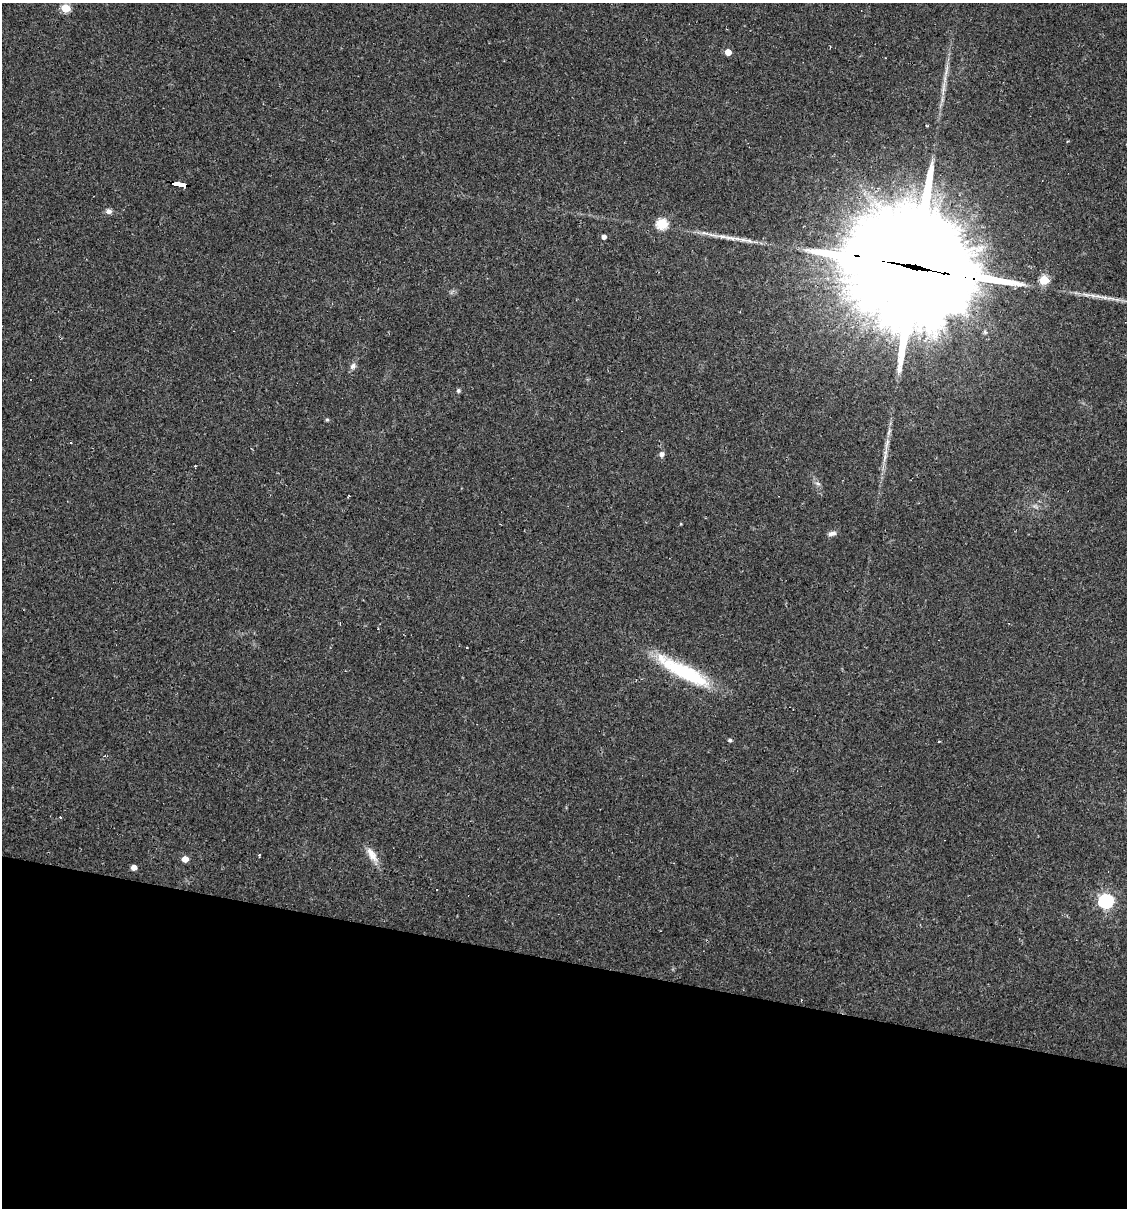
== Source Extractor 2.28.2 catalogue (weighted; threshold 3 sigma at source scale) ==
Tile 15 of 4 x 4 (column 3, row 4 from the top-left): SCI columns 2364-3488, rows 1-1206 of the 4843 x 4822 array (HDU 1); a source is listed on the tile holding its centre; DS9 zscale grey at full resolution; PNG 1129 x 1210 px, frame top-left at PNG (2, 3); no overlay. Shown black and unused: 20% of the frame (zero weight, under 2 of 3 exposures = <1% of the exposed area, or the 3 px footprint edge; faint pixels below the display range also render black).
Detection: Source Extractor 2.28.2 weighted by HDU 2 'WHT'; one run over the whole footprint, this tile lists its part. Background 0.0907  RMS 0.006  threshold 0.0272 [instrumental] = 3 sigma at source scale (4.5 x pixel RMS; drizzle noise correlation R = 1.50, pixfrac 1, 0.05/0.05 arcsec/px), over >= 5 px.
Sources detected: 36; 6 cosmic-ray / hot-pixel residue — not listed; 1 inside a brighter listed object's ellipse — not listed separately; the other 29 listed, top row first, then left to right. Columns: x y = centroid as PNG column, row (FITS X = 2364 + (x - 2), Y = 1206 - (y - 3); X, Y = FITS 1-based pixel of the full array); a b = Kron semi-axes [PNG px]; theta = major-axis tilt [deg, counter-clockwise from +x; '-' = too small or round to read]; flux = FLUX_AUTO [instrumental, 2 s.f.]
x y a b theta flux
65 8 5 5 - 27
728 52 5 4 - 8.6
944 87 18 5 87 3.8
1068 141 4 3 - 0.5
180 185 13 3 -10 90
109 211 8 7 - 2.2
662 224 6 5 - 46
604 237 4 4 - 3.1
730 238 25 6 -8 6.6
914 267 66 38 -12 17000
1044 280 5 5 - 33
353 366 9 7 50 2.3
458 390 5 5 - 1.1
327 420 5 4 - 0.96
887 444 21 5 77 4.6
662 454 6 6 - 2.5
195 466 4 2 - 0.54
818 483 8 3 -19 1.2
349 495 3 3 - 1.8
832 533 11 5 11 2.5
683 671 70 15 -28 50
730 740 5 4 - 1.2
939 741 3 3 - 0.54
60 817 3 2 - 0.61
259 855 3 2 - 0.65
372 855 23 9 -59 6.8
185 859 5 4 - 7
134 867 4 4 - 5.5
1106 901 6 6 - 150
Overlapping masked pixels (flux is a lower limit): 2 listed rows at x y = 180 185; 914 267